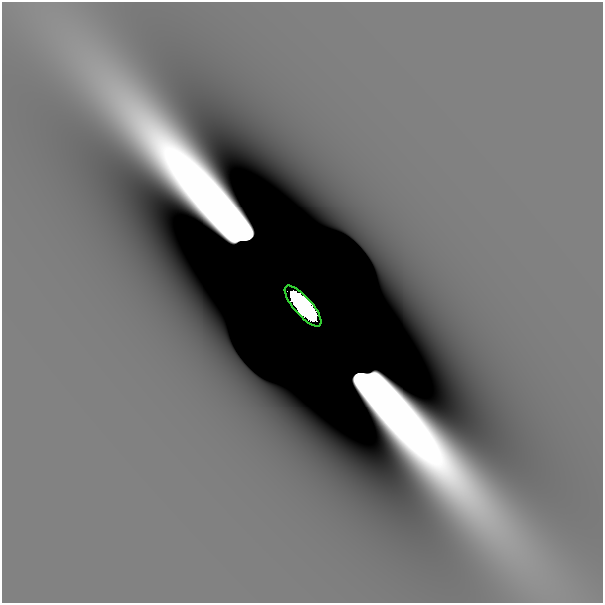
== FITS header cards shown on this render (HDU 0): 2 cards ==
NAXIS1  =                  601
NAXIS2  =                  601

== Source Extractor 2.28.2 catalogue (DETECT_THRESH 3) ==
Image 601 x 601 px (HDU 0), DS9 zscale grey, 1 PNG px = 1 image px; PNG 605 x 605 px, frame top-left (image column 1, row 601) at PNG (2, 2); each listed source drawn as its Kron ellipse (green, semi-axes under 4 px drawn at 4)
Background -1.06e-10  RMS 7.4e-11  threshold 2.23e-10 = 3 sigma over >= 5 px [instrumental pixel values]
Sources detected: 4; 3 with non-positive FLUX_AUTO (blend fragments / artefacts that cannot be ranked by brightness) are neither listed nor drawn; the other 1 listed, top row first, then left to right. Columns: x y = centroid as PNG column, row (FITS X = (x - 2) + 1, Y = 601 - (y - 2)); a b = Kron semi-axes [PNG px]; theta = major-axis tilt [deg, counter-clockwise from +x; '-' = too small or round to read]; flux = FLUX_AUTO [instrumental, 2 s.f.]
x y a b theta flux
303 306 26 9 -49 14
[3 non-positive-flux detections neither listed nor drawn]